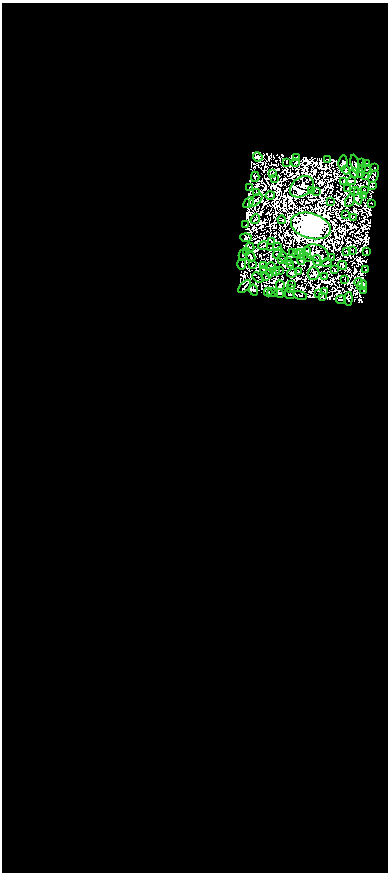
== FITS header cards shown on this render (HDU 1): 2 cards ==
NAXIS1  =                  386
NAXIS2  =                  870

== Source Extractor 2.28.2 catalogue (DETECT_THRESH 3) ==
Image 386 x 870 px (HDU 1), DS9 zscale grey, 1 PNG px = 1 image px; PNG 390 x 874 px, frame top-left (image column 1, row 870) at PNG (2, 3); each listed source drawn as its Kron ellipse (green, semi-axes under 4 px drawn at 4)
Background 1.77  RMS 8.1e-04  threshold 0.00243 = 3 sigma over >= 5 px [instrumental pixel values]
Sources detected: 230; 121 with non-positive FLUX_AUTO (blend fragments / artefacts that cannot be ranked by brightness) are neither listed nor drawn; the other 109 listed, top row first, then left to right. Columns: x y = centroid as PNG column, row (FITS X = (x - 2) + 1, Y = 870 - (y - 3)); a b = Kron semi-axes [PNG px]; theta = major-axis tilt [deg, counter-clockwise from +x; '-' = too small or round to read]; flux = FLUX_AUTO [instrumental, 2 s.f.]
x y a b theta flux
258 157 5 4 - 98
296 157 3 2 - 13
328 159 3 2 - 6.2
286 162 2 2 - 35
296 162 3 2 - 36
343 162 7 4 84 120
361 162 3 2 - 70
366 163 3 3 - 130
355 164 9 2 -77 65
375 167 3 2 - 24
362 168 2 2 - 33
367 169 4 2 - 63
346 170 4 3 - 11
273 173 4 2 - 36
354 173 5 3 - 88
360 173 3 2 - 85
255 177 5 3 - 85
366 177 3 2 - 30
374 177 7 3 62 8.8
274 178 2 2 - 15
352 181 4 2 - 24
344 182 3 2 - 60
372 186 4 3 - 43
249 187 3 2 - 100
302 187 13 9 38 3000
348 189 2 2 - 5.1
364 190 3 2 - 16
312 191 3 2 - 22
355 191 4 2 - 120
257 192 3 2 - 85
316 192 3 2 - 8.2
270 195 4 2 - 64
358 196 8 4 -83 81
364 196 4 2 - 45
256 200 8 3 42 6.4
331 201 2 2 - 1.8
350 201 7 3 64 78
249 202 6 2 48 29
372 203 3 2 - 21
345 215 2 2 - 73
354 217 3 2 - 53
255 219 5 2 - 24
282 220 4 2 - 1.2
245 225 3 2 - 66
311 226 20 12 -17 440000
246 238 5 3 - 33
271 242 3 2 - 36
263 246 5 2 - 53
250 247 4 2 - 23
277 247 4 2 - 48
271 248 2 2 - 43
352 250 2 2 - 23
246 251 3 2 - 69
307 251 4 3 - 130
367 251 3 2 - 40
347 252 4 2 - 29
278 253 6 2 56 33
293 253 3 2 - 36
297 253 3 3 - 56
301 253 2 2 - 22
317 253 12 8 -21 120
243 255 5 4 - 100
303 255 2 2 - 3.1
250 257 5 2 - 59
283 257 5 2 - 81
308 257 2 2 - 43
332 257 4 2 - 9.7
281 259 3 2 - 29
301 260 4 2 - 2.1
317 260 5 2 - 130
289 261 4 2 - 23
327 263 5 2 - 53
242 264 5 3 - 360
253 265 4 2 - 9.5
264 265 3 2 - 57
290 265 3 2 - 110
342 265 5 3 - 19
271 267 5 3 - 32
366 269 3 2 - 110
263 270 2 2 - 36
279 270 2 2 - 45
335 270 4 2 - 22
275 271 4 3 - 11
298 272 4 2 - 26
270 273 4 2 - 13
292 273 5 4 - 150
313 273 6 6 - 130
266 276 3 2 - 26
258 277 6 2 -41 14
325 277 3 2 - 27
345 280 2 2 - 24
359 282 4 3 - 42
280 285 5 4 - 15
291 285 4 2 - 110
362 285 5 2 - 27
245 286 8 2 46 190
291 288 3 2 - 14
254 290 6 4 -76 170
364 290 3 2 - 65
268 292 4 2 - 43
273 292 5 3 - 160
325 292 4 2 - 30
279 293 5 4 - 140
290 294 5 3 - 76
318 294 2 2 - 14
300 296 7 3 -13 40
322 296 4 3 - 91
348 299 7 3 84 100
341 300 5 3 - 14
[121 non-positive-flux detections neither listed nor drawn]